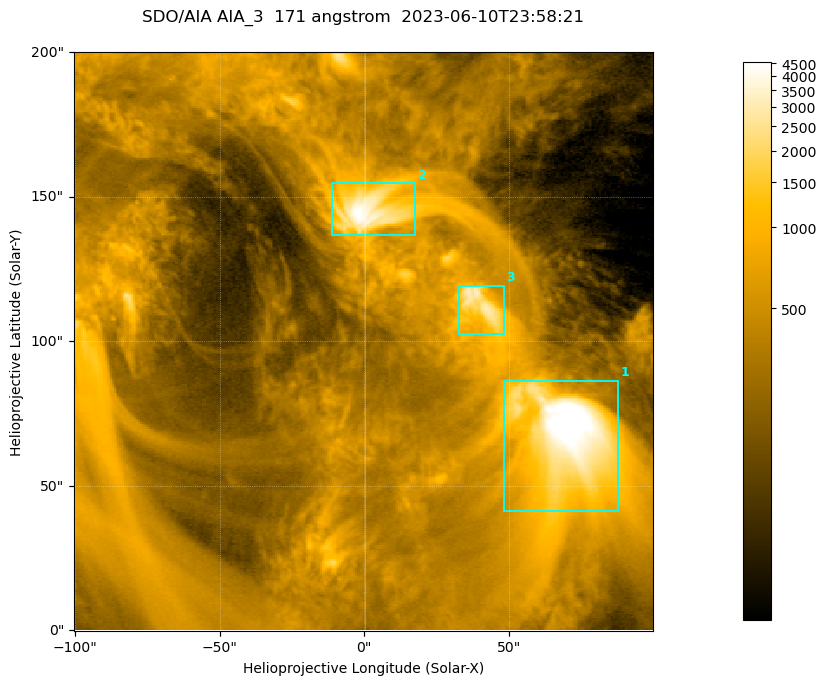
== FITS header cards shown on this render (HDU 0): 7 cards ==
TELESCOP= 'SDO/AIA '           / For AIA: SDO/AIA
INSTRUME= 'AIA_3   '           / For AIA: AIA_ATA1, AIA_ATA2, AIA_ATA3 or AIA_AT
WAVELNTH=                  171 / [angstrom] Wavelength
WAVEUNIT= 'angstrom'           / Wavelength unit: angstrom
DATE-OBS= '2023-06-10T23:58:21.351' / [ISO] Date when observation started; ISO 8
CTYPE1  = 'HPLN-TAN'           / CTYPE1; Typically HPLN
CTYPE2  = 'HPLT-TAN'           / CTYPE2; Typically HPLT

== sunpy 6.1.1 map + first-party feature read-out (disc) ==
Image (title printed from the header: SDO/AIA AIA_3  171 angstrom  2023-06-10T23:58:21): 334 x 334 px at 0.599 arcsec/px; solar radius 945 arcsec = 1577 px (partial field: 1.4% of the solar disc is inside the frame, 100% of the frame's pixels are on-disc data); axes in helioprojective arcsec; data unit not stated in the header (colour bar unlabelled)
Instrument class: DISC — disc imager (sunpy class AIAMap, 171 A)
Bright regions (active regions / flare kernels): reference = the on-disc median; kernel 3 px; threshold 5 sigma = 1106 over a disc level ~355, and >= 1.15x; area >= 111 px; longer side >= 4 px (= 2.4 arcsec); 3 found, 3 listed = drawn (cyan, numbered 1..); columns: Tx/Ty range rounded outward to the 2 arcsec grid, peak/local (2 s.f.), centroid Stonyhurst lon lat
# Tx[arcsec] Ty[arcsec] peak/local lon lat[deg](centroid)
1 48..88 40..86 17 +4 +4
2 -12..18 136..156 13 +0 +9
3 32..48 102..120 8.7 +2 +7